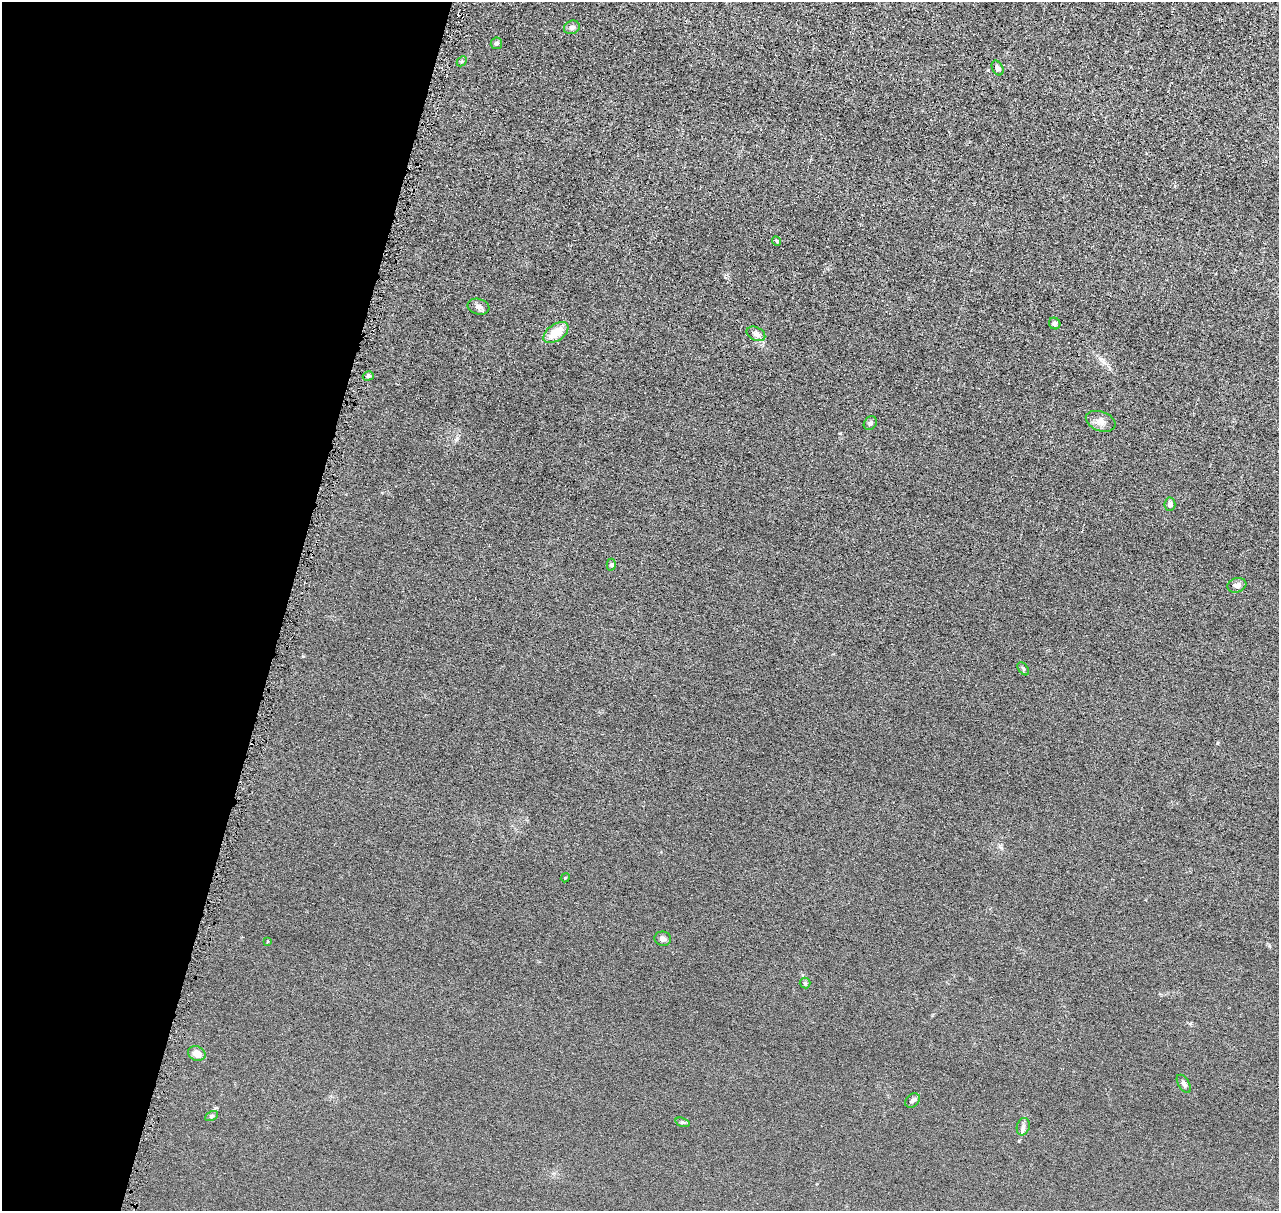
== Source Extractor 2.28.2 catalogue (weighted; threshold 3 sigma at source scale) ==
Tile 9 of 4 x 4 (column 1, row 3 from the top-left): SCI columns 17-1293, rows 1462-2670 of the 5140 x 5218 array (HDU 1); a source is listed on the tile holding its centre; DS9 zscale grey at full resolution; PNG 1281 x 1213 px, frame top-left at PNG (2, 2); each listed source drawn as its Kron ellipse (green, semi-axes under 4 px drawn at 4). Shown black and unused: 22% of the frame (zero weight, under 4 of 8 exposures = <1% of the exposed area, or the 3 px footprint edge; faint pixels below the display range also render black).
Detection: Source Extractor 2.28.2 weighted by HDU 2 'WHT'; one run over the whole footprint, this tile lists its part. Background 0.0119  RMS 0.0042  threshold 0.0172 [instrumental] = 3 sigma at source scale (4.09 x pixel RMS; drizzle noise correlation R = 1.36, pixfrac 0.8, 0.05/0.05 arcsec/px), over >= 5 px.
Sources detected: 26; all 26 listed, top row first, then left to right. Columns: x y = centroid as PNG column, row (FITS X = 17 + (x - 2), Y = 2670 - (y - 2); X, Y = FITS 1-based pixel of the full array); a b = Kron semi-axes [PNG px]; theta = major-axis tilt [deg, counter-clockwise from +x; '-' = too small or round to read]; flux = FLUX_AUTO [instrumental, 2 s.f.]
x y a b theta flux
572 27 8 6 23 1
496 43 6 5 - 0.75
462 61 6 4 44 0.51
997 68 8 5 -63 1.3
776 241 5 3 - 0.4
478 307 11 8 -17 1.7
1055 323 6 5 - 0.85
556 333 14 8 35 6.9
756 334 10 6 -26 1.7
368 376 6 4 15 0.69
1101 421 15 9 -20 2.6
870 423 7 6 - 0.85
1170 504 7 5 86 1.6
611 565 6 4 -88 0.56
1237 585 9 7 16 1.3
1023 669 7 4 -54 0.6
565 878 4 3 - 0.36
663 939 8 7 - 1.1
267 942 3 3 - 0.41
805 983 5 5 - 0.55
197 1053 9 7 -24 3.4
1184 1084 10 5 -57 1.1
912 1101 8 6 43 0.94
211 1116 7 4 27 0.61
683 1122 7 4 -19 0.58
1023 1127 9 6 74 1.3